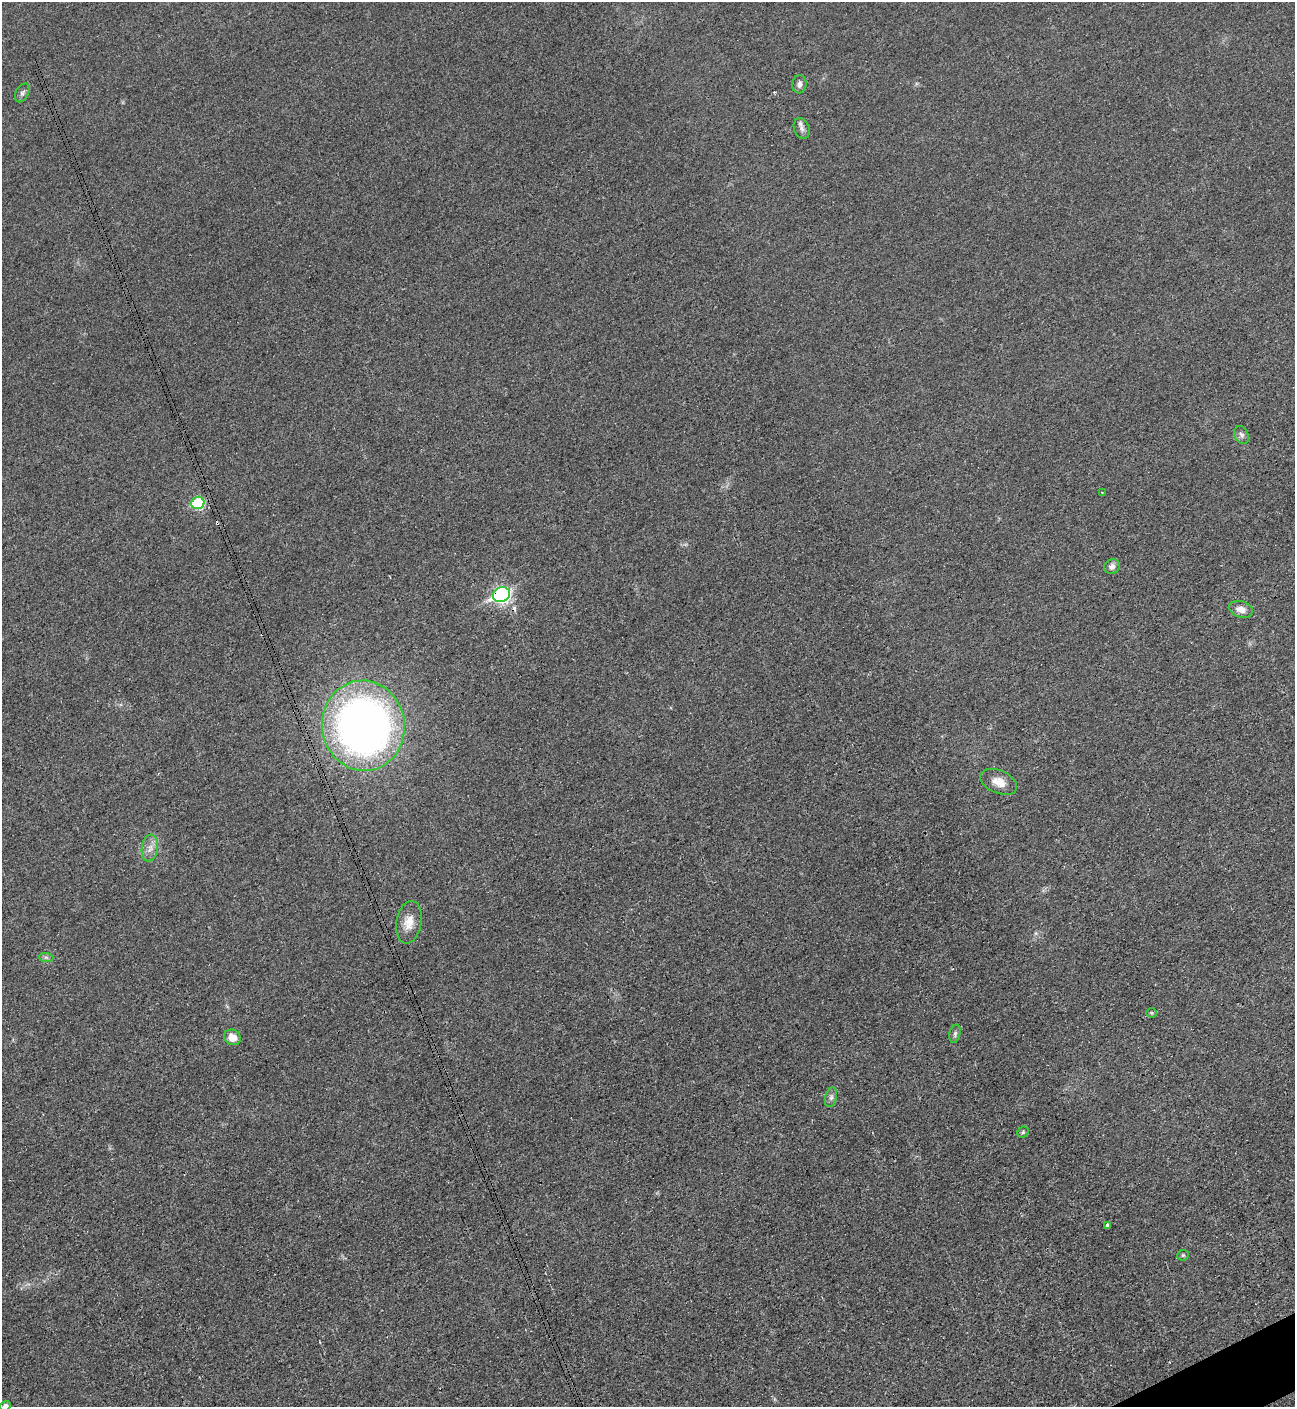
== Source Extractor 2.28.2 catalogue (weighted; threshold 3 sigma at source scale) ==
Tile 6 of 4 x 4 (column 2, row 2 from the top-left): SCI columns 1596-2888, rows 2820-4224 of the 5634 x 5651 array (HDU 1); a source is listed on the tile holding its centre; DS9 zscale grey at full resolution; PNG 1297 x 1409 px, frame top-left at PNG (2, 2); each listed source drawn as its Kron ellipse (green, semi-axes under 4 px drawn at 4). Shown black and unused: <1% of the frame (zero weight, under 3 of 4 exposures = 1% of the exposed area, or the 3 px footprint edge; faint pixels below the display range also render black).
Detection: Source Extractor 2.28.2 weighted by HDU 2 'WHT'; one run over the whole footprint, this tile lists its part. Background 0.0194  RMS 0.0041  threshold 0.0184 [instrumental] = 3 sigma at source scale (4.5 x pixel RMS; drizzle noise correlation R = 1.50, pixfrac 1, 0.05/0.05 arcsec/px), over >= 5 px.
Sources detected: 24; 2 cosmic-ray / hot-pixel residue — neither listed nor drawn; the other 22 listed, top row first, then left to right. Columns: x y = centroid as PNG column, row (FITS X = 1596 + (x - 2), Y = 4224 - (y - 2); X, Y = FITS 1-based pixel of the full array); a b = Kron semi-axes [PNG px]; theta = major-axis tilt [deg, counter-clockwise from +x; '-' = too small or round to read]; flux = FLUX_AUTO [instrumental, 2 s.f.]
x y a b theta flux
799 84 9 7 85 1.7
22 93 10 6 61 1.2
802 128 11 7 -68 1.8
1242 435 9 7 -61 1.3
1102 492 3 2 - 0.31
198 503 7 6 - 26
1112 566 8 7 - 2
501 595 9 7 25 100
1241 609 12 8 -17 3.2
363 726 45 41 -82 250
999 782 19 11 -23 4.4
150 848 13 8 82 3
409 922 21 12 80 5.5
46 957 7 4 -1 0.84
1151 1013 5 4 - 0.55
955 1034 9 5 76 1.1
232 1037 9 7 -32 4.3
831 1097 10 6 75 1.3
1023 1132 6 5 - 0.64
1107 1225 4 3 - 1.2
1183 1255 6 5 - 0.6
5 1406 5 5 - 1.4
Overlapping masked pixels (flux is a lower limit): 1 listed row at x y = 501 595
Isophote crosses this tile's border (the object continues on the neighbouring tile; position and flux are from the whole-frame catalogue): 1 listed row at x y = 5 1406